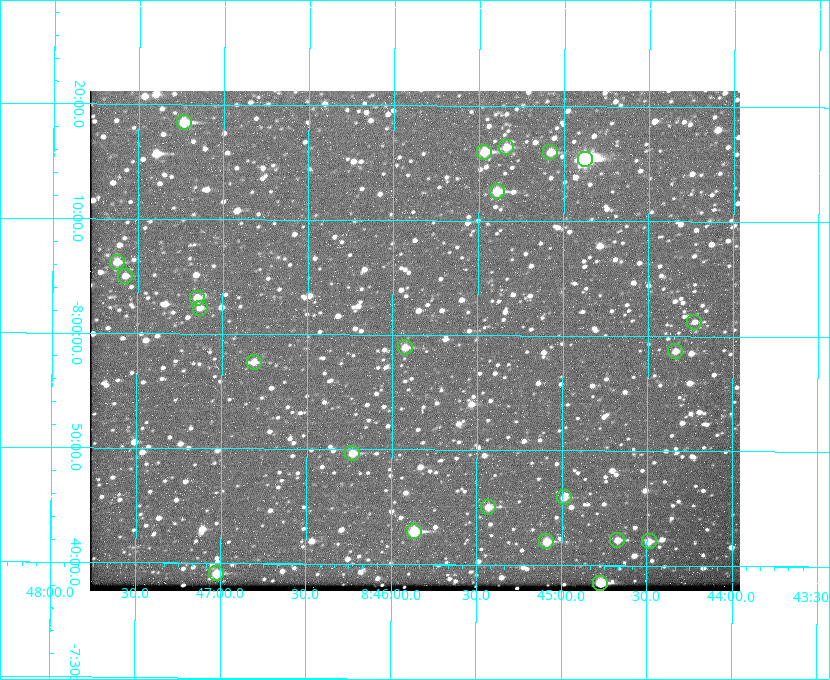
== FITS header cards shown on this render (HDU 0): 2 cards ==
NAXIS1  =                  650 / Width of table row in bytes
NAXIS2  =                  500 / Number of rows in table

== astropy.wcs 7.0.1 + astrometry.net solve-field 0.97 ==
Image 650 x 500 px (HDU 0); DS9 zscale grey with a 90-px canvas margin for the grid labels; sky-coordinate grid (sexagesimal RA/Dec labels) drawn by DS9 from the SOLVED WCS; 23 Tycho-2 reference stars matched to detected sources circled (green)
Header WCS: none
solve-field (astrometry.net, Tycho-2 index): SOLVED blind (the file carries no WCS)
Solved WCS: RA---TAN-SIP/DEC--TAN-SIP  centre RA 08:45:52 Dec -08:00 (131.47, -7.99 deg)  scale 5.24 arcsec/px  FOV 56.7' x 43.6'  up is +180 deg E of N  parity flipped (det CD > 0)
(file carries no celestial WCS; the grid is the blind solution)
Tycho-2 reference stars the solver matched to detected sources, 23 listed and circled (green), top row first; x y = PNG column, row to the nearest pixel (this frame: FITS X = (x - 90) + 1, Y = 500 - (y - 91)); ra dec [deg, ICRS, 3 dp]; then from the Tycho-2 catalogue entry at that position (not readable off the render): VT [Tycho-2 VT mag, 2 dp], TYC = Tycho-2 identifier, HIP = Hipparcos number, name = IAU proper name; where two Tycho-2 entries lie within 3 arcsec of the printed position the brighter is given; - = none
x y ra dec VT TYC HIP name
184 122 131.808 -8.307 9.64 5442-1713-1 - -
506 147 131.335 -8.274 10.98 5442-594-1 - -
484 152 131.367 -8.267 10.01 5442-454-1 - -
550 152 131.270 -8.267 10.78 5442-693-1 - -
585 159 131.219 -8.257 7.68 5442-1112-1 42924 -
497 191 131.348 -8.210 9.85 5442-617-1 - -
117 262 131.905 -8.103 11.02 5442-880-1 - -
125 276 131.893 -8.083 11.47 5442-1030-1 - -
197 298 131.787 -8.052 11.26 5442-527-1 - -
200 308 131.783 -8.038 11.46 5442-45-1 - -
694 322 131.057 -8.021 12.20 5442-277-1 - -
405 347 131.481 -7.982 10.84 5442-1444-1 - -
675 351 131.085 -7.979 12.05 5442-273-1 - -
254 362 131.703 -7.959 11.45 5442-1027-1 - -
352 453 131.557 -7.828 10.76 5442-1179-1 - -
564 497 131.247 -7.766 11.19 5442-426-1 - -
488 507 131.357 -7.750 10.86 5442-458-1 - -
414 531 131.466 -7.715 9.32 5442-1286-1 43006 -
617 540 131.168 -7.704 11.38 5442-657-1 - -
546 541 131.272 -7.701 10.67 5442-1279-1 - -
649 541 131.122 -7.702 11.05 5442-69-1 - -
216 573 131.756 -7.652 10.62 5442-824-1 - -
600 583 131.192 -7.641 10.08 5442-772-1 - -